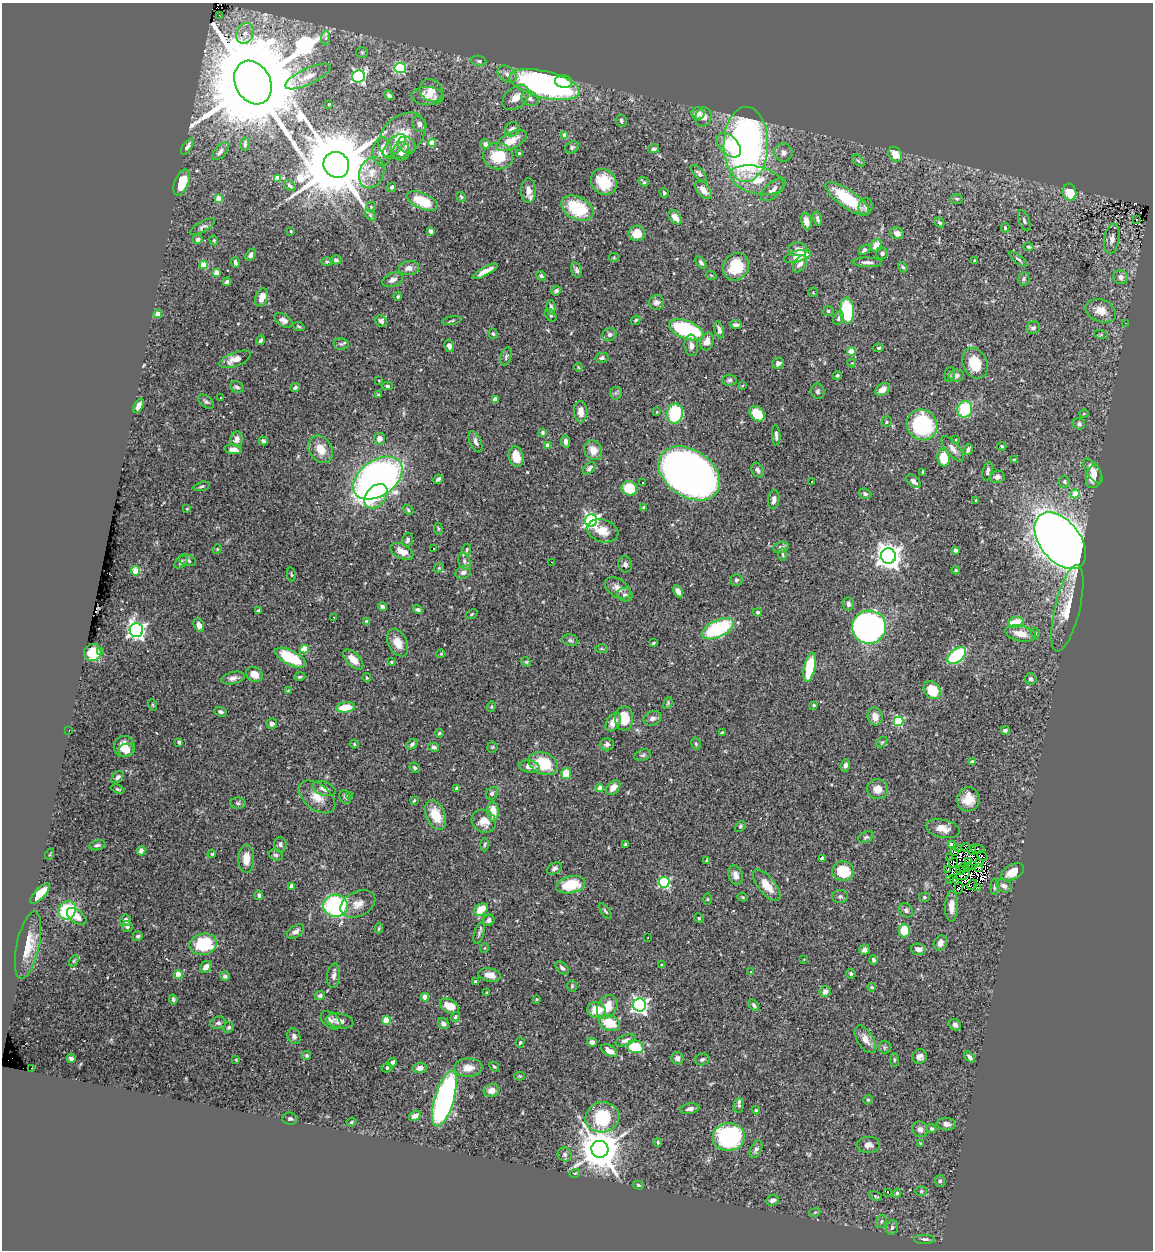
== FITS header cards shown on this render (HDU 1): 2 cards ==
NAXIS1  =                 1151
NAXIS2  =                 1248

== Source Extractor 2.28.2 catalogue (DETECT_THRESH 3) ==
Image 1151 x 1248 px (HDU 1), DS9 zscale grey, 1 PNG px = 1 image px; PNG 1155 x 1252 px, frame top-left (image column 1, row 1248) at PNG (2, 3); each listed source drawn as its Kron ellipse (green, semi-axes under 4 px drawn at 4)
Background 0.691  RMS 0.036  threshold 0.109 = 3 sigma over >= 5 px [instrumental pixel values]
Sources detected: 507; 5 with non-positive FLUX_AUTO (blend fragments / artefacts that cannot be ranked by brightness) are neither listed nor drawn; of the other 502, the 500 brightest by FLUX_AUTO listed and drawn (2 fainter detections omitted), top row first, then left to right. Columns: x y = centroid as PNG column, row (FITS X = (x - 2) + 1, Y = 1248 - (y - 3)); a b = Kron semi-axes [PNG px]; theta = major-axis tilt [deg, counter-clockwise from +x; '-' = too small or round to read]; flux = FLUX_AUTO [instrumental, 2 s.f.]
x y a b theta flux
219 15 2 2 - 1.4
245 33 10 8 64 19
326 38 7 4 88 5.6
362 53 5 5 - 3.5
479 61 7 5 -10 5.8
400 68 6 5 - 200
507 74 10 7 -36 13
308 76 25 8 25 31
359 76 6 6 - 470
253 82 23 17 -63 82000
563 82 8 6 -8 41
544 85 36 13 -13 730
431 90 12 10 -40 39
389 95 5 4 - 6.3
427 96 16 9 -3 25
516 97 15 10 42 26
530 98 9 7 -34 9.7
329 104 4 3 - 2.2
698 113 6 6 - 23
703 117 9 8 - 18
621 121 6 5 - 4.9
419 124 8 6 -55 9.3
512 129 8 6 43 13
402 135 27 19 43 78
565 135 4 4 - 28
511 141 17 8 27 39
432 143 4 4 - 47
245 144 7 4 -89 7.2
485 144 5 4 - 7.6
746 144 37 22 90 990
407 145 10 7 -38 15
729 145 15 9 -44 68
394 146 15 7 46 17
187 147 9 4 58 8.5
572 147 7 5 30 5.4
654 149 5 4 - 6.2
221 151 10 5 49 9.4
382 151 14 9 87 35
401 152 9 8 - 17
519 153 4 3 - 3.1
783 153 9 9 - 12
895 154 8 6 -55 33
498 156 15 13 -8 75
858 161 7 4 -44 4.2
336 165 13 12 - 33000
372 173 16 12 67 34
699 173 10 5 -47 6.8
277 178 4 4 - 43
757 180 27 13 -14 72
182 182 13 7 68 58
604 182 14 12 -46 61
644 182 5 3 - 4
290 185 6 4 -41 6
392 187 5 4 - 4.8
773 189 15 7 42 15
528 190 12 7 89 19
703 190 10 6 -52 24
1070 192 8 6 -75 55
664 193 5 4 - 3.5
461 197 5 4 - 3.5
219 198 4 4 - 49
848 199 26 9 -35 130
957 199 6 5 - 4.6
422 201 17 8 -23 77
371 207 5 5 - 2.8
865 207 8 7 - 8.8
577 208 17 11 -27 130
370 215 6 4 -46 4.2
675 217 8 5 -51 21
817 219 7 4 -76 6.7
1137 219 3 2 - 3.7
806 221 8 5 -79 21
1024 221 11 5 -70 7.3
939 222 5 4 - 4.9
202 227 14 5 29 8.2
1005 228 5 4 - 5.4
291 231 3 2 - 2.6
431 231 4 4 - 9
637 233 8 8 - 32
897 233 7 5 -23 15
198 239 5 5 - 8.3
1112 239 15 7 80 15
214 240 5 4 - 2.9
876 245 6 5 - 29
1029 247 5 4 - 4.7
798 249 9 7 -3 14
864 250 6 4 35 6.6
882 253 6 6 - 6.4
251 255 6 4 61 7.5
797 256 14 5 16 55
614 257 5 4 - 2.6
1018 259 11 4 -38 5.4
336 260 5 4 - 5.5
974 261 4 2 - 3.9
327 262 5 3 - 3.2
867 262 14 5 -2 10
235 263 5 3 - 6.3
701 263 7 4 -55 7.2
800 264 9 6 58 15
204 265 4 4 - 63
736 267 14 12 59 76
903 267 6 4 -51 4.5
409 268 10 7 6 14
577 270 7 5 -70 7.6
485 271 14 4 28 23
217 273 4 4 - 34
711 275 5 3 - 2.4
541 276 5 4 - 4.4
1121 277 7 7 - 16
1024 279 7 5 87 4.4
392 280 10 6 20 12
227 282 4 3 - 6
556 291 5 4 - 8
813 292 5 4 - 2.5
262 297 9 6 70 27
398 297 4 3 - 3.9
656 302 7 7 - 11
551 307 7 4 -89 8.7
828 311 5 5 - 4.4
847 311 13 7 -87 210
1101 311 16 11 -22 39
158 314 4 4 - 38
551 315 7 5 -52 4.1
838 318 7 4 69 7.4
284 320 10 6 -32 11
636 320 5 3 - 2.9
381 321 6 5 - 7.9
452 321 10 3 10 3.5
1126 323 2 2 - 4.7
736 325 6 4 -4 6.3
299 326 6 3 -20 2.9
1033 328 7 6 - 6.6
686 330 18 9 -21 240
719 330 9 4 -75 8.8
493 334 5 4 - 3.5
609 334 7 6 - 7.2
1101 335 7 4 -18 3.9
261 340 5 3 - 4.6
707 341 9 7 75 21
341 344 7 5 -12 5.1
691 345 11 7 -84 13
449 346 6 5 - 11
879 348 5 4 - 3.2
851 351 4 4 - 68
506 357 9 5 75 6.1
602 358 6 5 - 5.3
235 359 17 7 21 24
778 363 6 5 - 8.6
852 363 4 4 - 2.3
975 363 16 12 -66 61
578 367 4 3 - 2
950 374 7 5 76 6
837 375 4 4 - 4.7
956 375 7 6 - 8.9
729 380 7 5 6 5.9
379 381 4 2 - 1.8
387 386 5 4 - 4
742 386 3 2 - 1.6
237 387 7 5 -24 6.3
295 387 5 4 - 5.4
883 389 8 5 35 18
818 391 7 6 - 5.6
616 393 6 6 - 4.5
378 395 4 3 - 2.9
221 397 3 3 - 12
495 399 4 3 - 18
206 402 9 5 -37 5.3
138 406 7 4 64 15
965 409 8 7 - 110
581 412 10 7 -89 21
657 412 4 3 - 2.5
675 414 10 8 80 150
757 414 8 6 -45 74
1084 414 4 3 - 1.9
887 422 5 5 - 3.9
1079 424 6 5 - 6.2
922 425 16 15 - 240
543 433 4 3 - 4.2
776 436 10 3 -86 7.8
237 439 7 6 - 16
379 439 6 5 - 16
956 440 4 2 - 1.6
263 441 4 3 - 4.7
565 441 6 4 -87 9.6
476 442 11 5 -67 9
548 445 4 4 - 24
1002 446 5 3 - 2.8
233 449 9 4 -9 15
321 449 14 11 -57 36
953 449 15 6 -51 13
968 449 6 3 60 6.8
593 450 10 8 -61 25
516 457 10 7 -79 37
943 458 9 6 -80 65
1014 460 4 3 - 4.2
589 468 7 5 48 7.6
757 470 8 5 -62 7.7
988 471 9 4 77 6.4
1093 471 14 6 -56 21
923 472 4 3 - 3.3
689 473 33 23 -34 1800
997 477 7 6 - 10
1094 477 11 8 83 37
378 478 28 17 35 1300
438 479 5 3 - 6.1
812 481 3 2 - 3.2
913 481 8 5 -41 12
1064 482 5 5 - 5.5
643 483 3 3 - 4.1
202 486 8 4 15 4.1
629 488 8 7 - 69
865 494 6 5 - 5.3
1075 494 4 4 - 54
376 496 14 9 49 51
774 499 10 5 83 10
976 500 3 2 - 2
644 508 4 4 - 4
187 509 4 3 - 2.5
408 510 6 4 -47 3.7
591 521 6 6 - 660
438 529 6 3 -82 2.6
603 531 16 11 -18 34
407 540 7 5 69 6.3
1060 541 32 20 -51 3700
781 547 8 5 20 9.4
434 548 3 3 - 2.7
217 549 5 4 - 2.9
467 550 6 4 85 3.5
955 550 4 3 - 6.9
402 551 12 7 -26 25
783 554 6 3 -88 3
888 556 7 7 - 2500
187 560 9 5 -21 6.1
464 561 8 6 -72 7
181 562 8 5 47 6.1
552 562 3 2 - 1.9
625 564 8 7 - 8.2
439 568 5 4 - 3
956 570 4 3 - 2.7
136 571 4 4 - 78
463 572 8 6 22 8.4
291 574 7 2 -81 2.6
736 580 6 6 - 5.6
618 588 14 8 -33 20
678 591 6 4 -59 14
625 595 8 6 -10 8.3
848 604 6 5 - 8.6
383 607 4 4 - 7.1
1067 608 44 12 76 73
259 610 4 3 - 3.7
418 610 5 4 - 5.2
758 612 4 4 - 5.3
472 614 6 3 36 2.6
334 617 3 2 - 7.9
366 621 4 3 - 2.5
1016 622 8 5 11 49
199 625 7 5 -66 15
869 627 17 16 - 890
718 629 17 8 26 210
136 630 7 6 - 1000
1020 633 15 7 -12 30
1035 633 5 3 - 2.5
570 640 8 5 -16 5.4
398 643 15 9 -63 30
653 643 3 2 - 3.6
304 649 4 4 - 68
602 649 6 3 -1 2.9
93 652 9 8 - 7
101 652 4 3 - 4.3
441 654 4 4 - 2.3
957 656 11 6 37 230
290 658 17 7 -27 120
353 659 12 6 -44 23
391 662 4 3 - 2.6
526 662 5 4 - 2.7
810 667 15 5 78 100
254 674 9 7 -36 22
300 677 5 3 - 3
233 678 12 6 12 12
367 678 4 4 - 3
1031 679 6 5 - 6.9
932 690 10 7 -49 74
288 691 3 2 - 1.8
668 703 6 3 69 3.4
153 705 6 3 -71 2.4
814 705 4 3 - 2.9
491 706 5 4 - 3.3
346 707 9 5 6 56
220 712 6 4 -18 6.3
875 716 9 7 -72 19
652 718 9 7 23 9.8
624 719 12 9 -90 46
899 721 5 4 - 180
613 722 10 6 59 25
272 723 5 5 - 8
69 730 3 2 - 42
1005 730 4 4 - 6.1
722 732 4 3 - 2.5
439 733 4 3 - 3.3
179 742 4 3 - 4.8
882 742 6 4 44 3.2
354 744 4 4 - 2.5
412 744 6 4 44 6.5
607 744 7 6 - 7.9
696 744 6 4 -75 4.1
124 747 11 10 - 31
434 747 5 4 - 5.4
492 747 5 5 - 3.1
126 750 8 6 10 15
643 755 9 5 18 5.3
972 762 4 4 - 12
543 763 15 10 -21 89
845 765 6 4 71 7.2
529 767 10 6 -10 14
415 768 5 4 - 3.7
566 774 5 5 - 46
118 777 7 5 45 8.3
457 788 4 3 - 5.1
600 788 4 4 - 34
613 788 8 5 49 20
118 789 7 3 -19 3.9
324 789 12 6 -20 14
878 789 10 10 - 22
492 793 7 5 51 7.2
349 796 3 3 - 2.7
317 797 21 12 -38 36
345 797 7 5 -63 5.5
968 799 12 11 - 37
414 800 4 3 - 2.6
238 803 8 5 -1 5.4
493 811 10 5 -86 43
436 815 15 9 -67 57
484 821 13 11 -37 29
740 826 6 4 43 3.7
943 829 17 9 -12 25
866 837 8 5 23 5
280 844 7 6 - 6.6
97 845 8 5 11 5.8
485 845 7 3 88 3.1
625 845 4 2 - 3.5
951 845 4 4 - 20
959 848 3 2 - 1.7
966 848 5 3 - 0.29
977 849 7 3 -11 2.3
972 850 4 3 - 3.6
141 851 4 4 - 11
955 851 3 2 - 2.1
50 854 6 3 71 2
212 854 4 3 - 2.4
276 855 7 5 -16 5.4
982 856 6 2 -37 2.8
822 858 4 3 - 9.1
950 858 2 2 - 2.3
246 859 14 8 89 31
707 860 4 4 - 4.4
968 861 3 3 - 5.1
953 863 5 2 - 2.6
980 863 2 2 - 0.4
972 865 2 2 - 2.3
969 867 3 2 - 0.49
978 867 3 2 - 3.3
554 868 8 5 32 6.8
963 868 4 2 - 3.6
947 870 3 2 - 4.3
960 870 4 2 - 1.8
843 871 11 9 -8 76
1013 872 12 7 29 35
735 875 10 7 -73 14
962 875 7 2 20 1.1
953 878 3 2 - 6
950 880 3 2 - 1.8
664 882 5 5 - 240
571 885 15 8 13 76
767 885 19 8 -51 42
972 885 6 3 44 0.22
292 886 4 4 - 19
1004 886 8 6 -28 10
977 887 3 2 - 10
995 887 8 4 86 4.9
959 888 6 2 68 4.2
40 893 13 5 47 35
259 895 5 4 - 4.2
840 896 8 6 3 6
743 897 5 4 - 3.1
924 897 5 4 - 3.7
708 899 5 3 - 2.3
358 904 18 12 26 26
336 906 12 11 - 330
952 906 15 6 89 24
67 910 10 8 52 140
481 910 7 5 37 55
906 910 8 6 -46 6.5
605 911 9 3 -54 4.2
77 916 11 6 -38 27
699 918 5 4 - 2.8
125 920 6 5 - 11
489 920 6 5 - 8.6
127 926 6 5 - 5.7
379 928 5 4 - 3.3
904 930 7 5 90 53
295 931 10 5 33 11
479 933 11 4 73 6.3
138 936 5 4 - 3.9
648 937 2 2 - 1.7
940 943 8 6 63 13
203 944 14 10 12 150
28 945 34 11 78 51
485 948 5 3 - 1.9
918 949 7 5 -5 12
865 950 5 5 - 7.6
804 959 3 2 - 1.7
873 960 4 4 - 4.7
74 961 6 4 60 2.9
662 965 3 3 - 4.8
206 967 6 5 - 16
562 968 8 5 -43 7.5
751 972 4 3 - 2.1
851 974 5 4 - 4.3
178 975 4 4 - 49
490 975 11 6 -10 25
225 976 5 4 - 8.5
334 976 12 6 83 10
475 981 3 3 - 2.6
572 986 6 5 - 3.5
872 987 4 3 - 3
825 991 5 5 - 13
487 993 4 3 - 2.6
320 995 5 4 - 7.7
425 997 4 4 - 43
173 999 5 4 - 4.2
537 999 4 3 - 2.1
640 1005 6 6 - 740
754 1005 6 4 -56 4.9
449 1006 10 6 -27 31
607 1007 12 9 58 38
596 1010 9 7 -6 50
455 1017 5 4 - 4
331 1020 11 7 -39 9.9
340 1021 14 7 -11 16
386 1021 4 4 - 71
218 1023 8 6 15 6.8
610 1023 11 7 -22 60
443 1024 6 5 - 7.8
955 1025 6 5 - 7.3
229 1027 6 5 - 4.8
294 1036 8 6 -68 8.1
865 1039 15 8 -58 21
625 1040 10 5 20 11
592 1042 5 4 - 9.8
520 1043 5 4 - 3.7
635 1047 8 6 -12 90
885 1047 6 6 - 4.8
609 1051 9 5 -33 26
307 1055 4 4 - 3.8
920 1056 7 7 - 11
969 1057 6 4 -48 6.9
71 1058 4 4 - 6.3
677 1058 6 6 - 9.8
702 1059 7 6 - 6.1
236 1060 4 4 - 2.1
894 1060 7 3 -83 3.1
392 1063 5 3 - 11
387 1067 5 5 - 5.5
494 1067 5 3 - 2.8
31 1068 2 2 - 1.2
420 1068 7 5 5 13
468 1068 14 9 2 29
520 1076 5 4 - 2.7
491 1090 8 6 19 18
444 1099 29 9 73 640
868 1100 5 4 - 3.1
739 1105 7 5 76 6
690 1109 10 5 10 9
756 1110 4 4 - 2.8
415 1116 6 4 32 14
602 1117 17 15 15 240
290 1119 7 6 - 5
351 1122 5 3 - 3.5
946 1124 10 6 -6 13
931 1128 5 4 - 4.1
920 1129 8 7 - 12
729 1137 16 13 6 450
658 1142 4 3 - 2.8
920 1143 4 3 - 2.1
868 1145 11 8 3 15
600 1149 8 8 - 9200
756 1149 9 5 62 7.3
565 1154 7 6 - 7
575 1173 5 3 - 2
940 1181 6 5 - 4.6
638 1185 5 4 - 3.7
921 1191 6 5 - 4.3
888 1193 3 3 - 37
897 1193 5 4 - 4.6
876 1196 7 3 -25 3.5
772 1200 6 5 - 7.9
815 1212 5 3 - 2.5
881 1221 7 5 68 4.8
892 1227 7 5 74 7.4
924 1239 11 5 0 9.1
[2 fainter detections neither listed nor drawn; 5 non-positive-flux detections neither listed nor drawn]